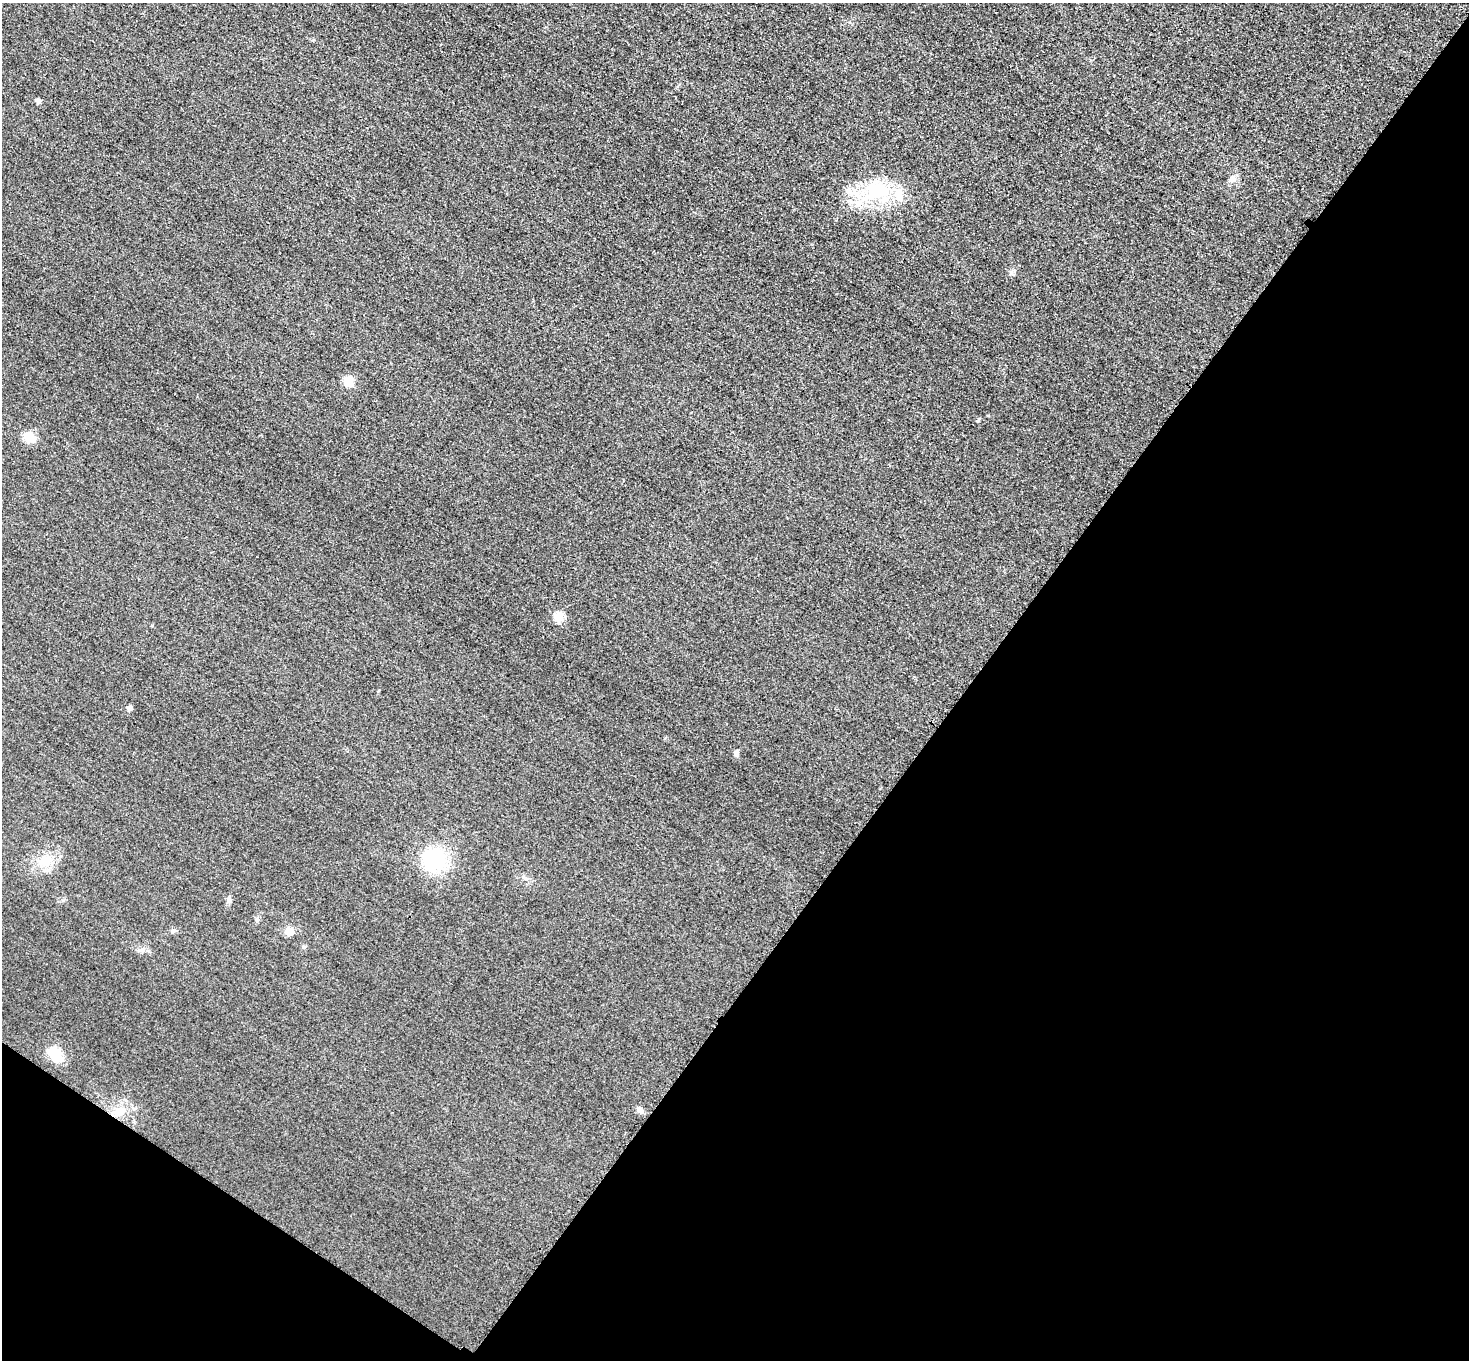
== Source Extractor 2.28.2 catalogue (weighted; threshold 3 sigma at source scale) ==
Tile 15 of 4 x 4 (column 3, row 4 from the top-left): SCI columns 2964-4430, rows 180-1537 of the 5925 x 5930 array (HDU 1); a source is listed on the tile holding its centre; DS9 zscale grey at full resolution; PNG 1471 x 1362 px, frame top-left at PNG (2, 3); no overlay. Shown black and unused: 38% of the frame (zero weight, under 3 of 4 exposures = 3% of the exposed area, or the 3 px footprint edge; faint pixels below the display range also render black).
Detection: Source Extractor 2.28.2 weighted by HDU 2 'WHT'; one run over the whole footprint, this tile lists its part. Background 0.0503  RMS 0.016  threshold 0.0727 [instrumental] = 3 sigma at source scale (4.5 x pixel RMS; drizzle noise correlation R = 1.50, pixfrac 1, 0.05/0.05 arcsec/px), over >= 5 px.
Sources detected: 18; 2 inside a brighter listed object's ellipse — not listed separately; the other 16 listed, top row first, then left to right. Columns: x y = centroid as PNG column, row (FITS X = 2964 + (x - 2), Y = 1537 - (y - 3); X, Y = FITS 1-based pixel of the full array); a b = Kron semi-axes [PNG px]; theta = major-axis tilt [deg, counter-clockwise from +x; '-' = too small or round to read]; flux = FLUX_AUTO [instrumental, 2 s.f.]
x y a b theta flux
38 101 7 5 -68 3.3
1231 179 7 6 - 4.9
876 191 31 26 21 98
348 381 5 5 - 67
29 437 11 9 -32 26
558 617 5 5 - 61
129 708 6 6 - 4.5
736 752 9 5 -88 4.3
434 859 21 21 - 100
45 860 17 14 26 26
229 900 7 5 -61 3.4
257 920 6 4 -89 2.6
289 931 11 9 -4 12
54 1054 20 13 -60 31
639 1110 9 6 -45 7.1
118 1111 19 10 25 23
Unlisted compact peaks at least as high as the median listed source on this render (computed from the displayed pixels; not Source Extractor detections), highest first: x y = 1011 273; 978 421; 988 415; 304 947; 152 625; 173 931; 313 40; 143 949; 379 690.